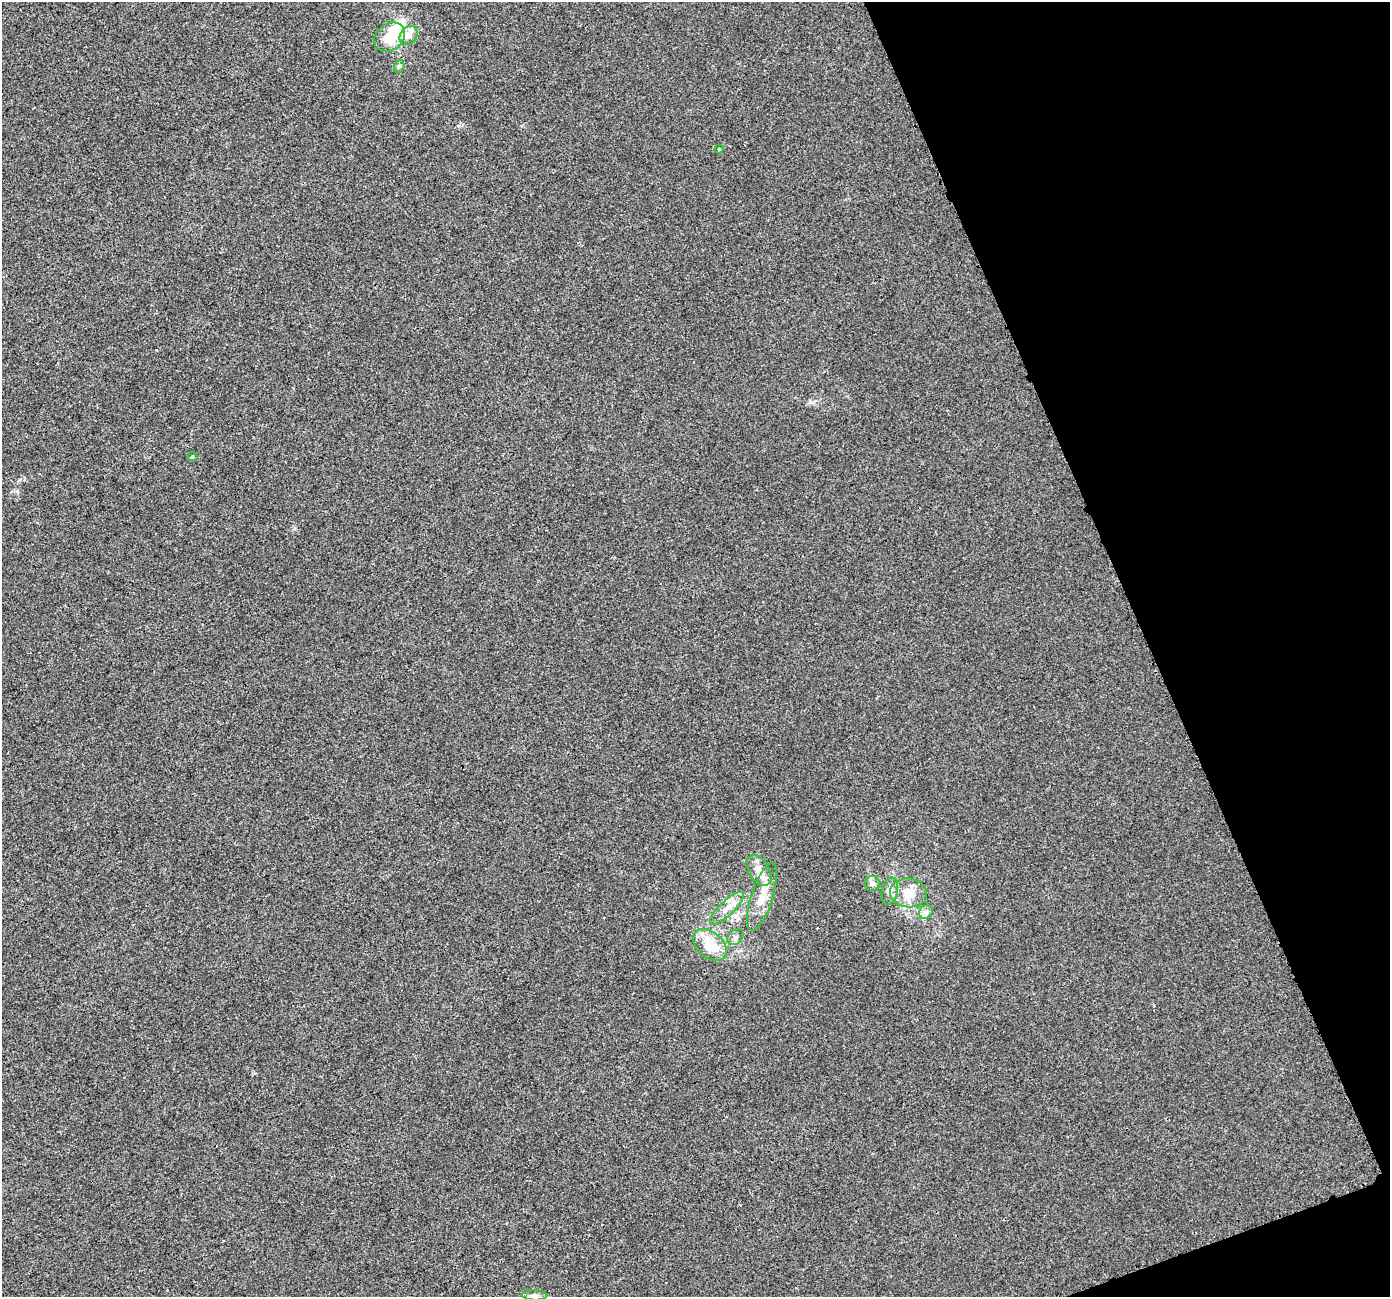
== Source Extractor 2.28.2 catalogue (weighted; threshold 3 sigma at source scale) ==
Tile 12 of 4 x 4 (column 4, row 3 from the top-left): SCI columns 4184-5571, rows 1455-2749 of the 5589 x 5441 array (HDU 1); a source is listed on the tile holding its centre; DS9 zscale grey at full resolution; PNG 1392 x 1299 px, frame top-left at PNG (2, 2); each listed source drawn as its Kron ellipse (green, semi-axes under 4 px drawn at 4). Shown black and unused: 19% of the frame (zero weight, under 3 of 4 exposures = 2% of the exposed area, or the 3 px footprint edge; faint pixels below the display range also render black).
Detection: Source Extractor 2.28.2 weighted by HDU 2 'WHT'; one run over the whole footprint, this tile lists its part. Background 4.06e-04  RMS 0.0029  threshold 0.0129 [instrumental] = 3 sigma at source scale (4.5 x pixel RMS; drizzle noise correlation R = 1.50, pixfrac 1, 0.0396/0.0396 arcsec/px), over >= 5 px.
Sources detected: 19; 3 inside a brighter object's white glare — neither listed nor drawn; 1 inside a brighter listed object's ellipse — not listed separately; the other 15 listed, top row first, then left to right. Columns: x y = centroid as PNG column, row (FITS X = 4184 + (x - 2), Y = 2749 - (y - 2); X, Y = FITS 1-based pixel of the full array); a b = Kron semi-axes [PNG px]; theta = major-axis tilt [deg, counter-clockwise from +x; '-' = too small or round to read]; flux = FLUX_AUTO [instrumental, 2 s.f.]
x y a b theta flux
409 36 10 8 52 1.9
389 37 17 13 38 5.7
399 66 6 5 - 0.54
719 149 4 4 - 0.25
192 457 5 3 - 0.29
759 870 17 10 -58 3.1
872 883 7 7 - 1.2
890 891 14 8 78 1.6
909 893 18 14 -7 4.9
762 897 35 10 72 5.2
727 908 22 7 44 2.9
926 912 7 6 - 0.88
735 937 9 6 46 0.94
710 945 19 12 -41 8
534 1295 13 5 -1 1
Unlisted compact peaks at least as high as the median listed source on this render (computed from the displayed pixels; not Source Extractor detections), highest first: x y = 810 402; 17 491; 156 350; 295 528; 19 480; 459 125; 738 951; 839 915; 522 126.